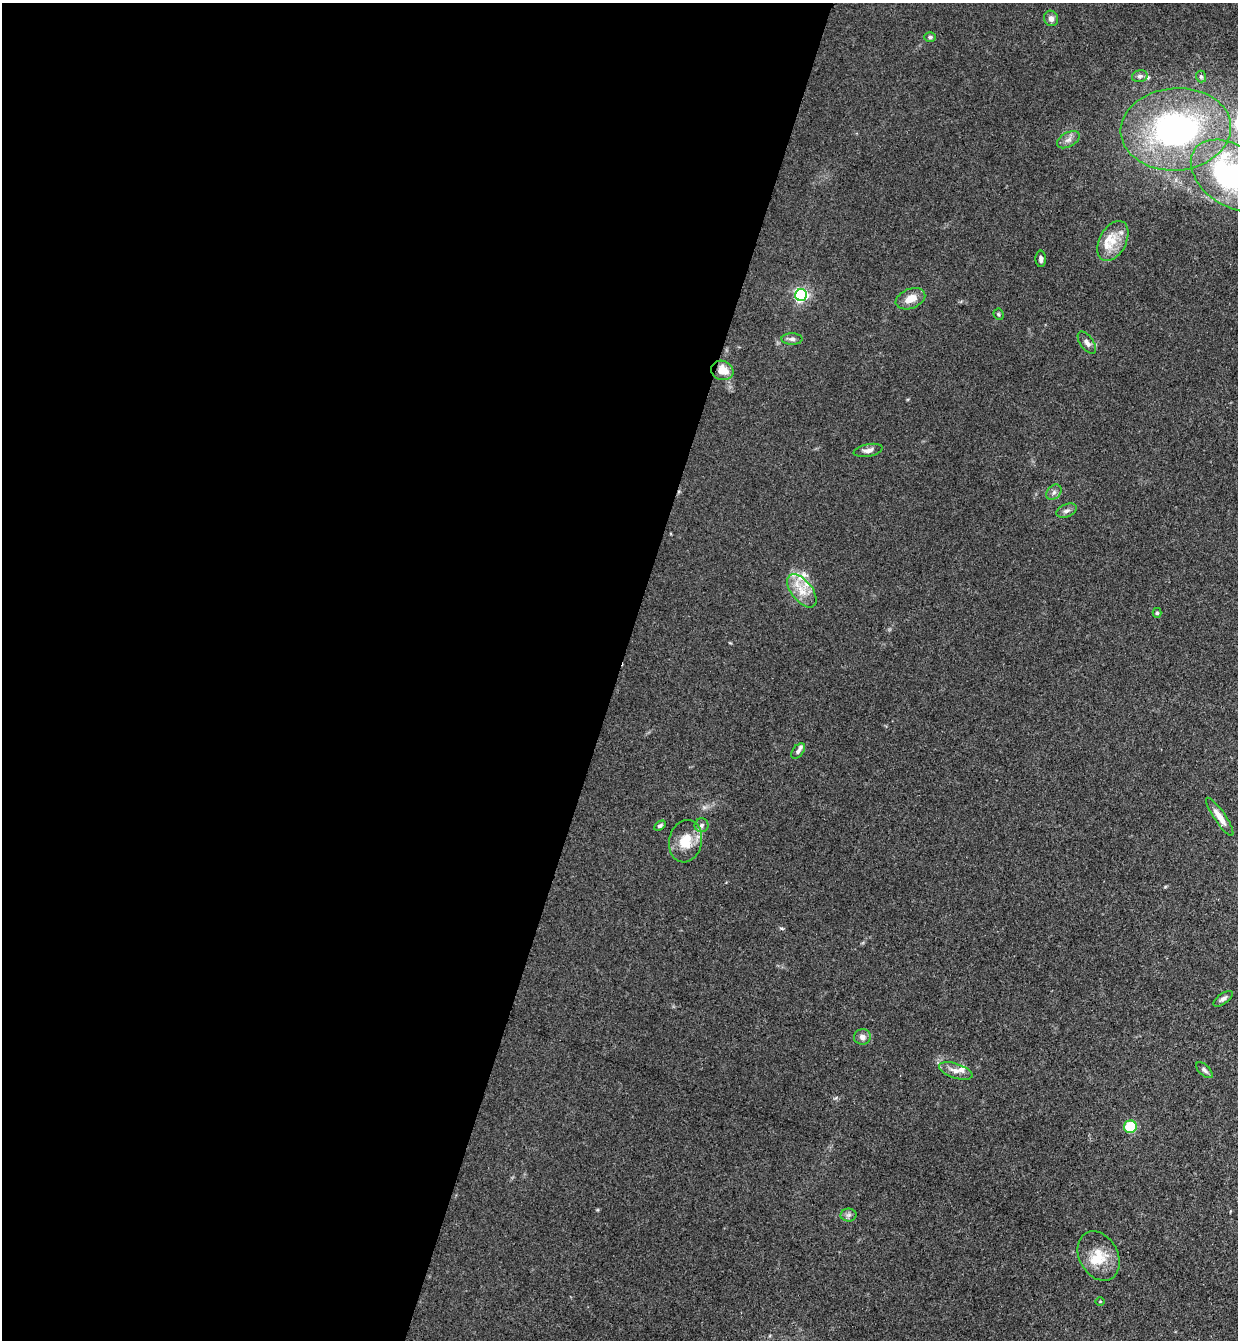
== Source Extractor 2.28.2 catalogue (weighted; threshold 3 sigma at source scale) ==
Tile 5 of 4 x 4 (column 1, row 2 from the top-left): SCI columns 189-1424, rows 2699-4036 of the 5447 x 5397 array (HDU 1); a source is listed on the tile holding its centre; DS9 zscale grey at full resolution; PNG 1240 x 1342 px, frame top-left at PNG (2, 3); each listed source drawn as its Kron ellipse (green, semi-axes under 4 px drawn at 4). Shown black and unused: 50% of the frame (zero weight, under 3 of 4 exposures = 5% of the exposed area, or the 3 px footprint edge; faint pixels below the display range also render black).
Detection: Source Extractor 2.28.2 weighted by HDU 2 'WHT'; one run over the whole footprint, this tile lists its part. Background 0.128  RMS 0.0077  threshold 0.0349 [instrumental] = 3 sigma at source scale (4.5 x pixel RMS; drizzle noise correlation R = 1.50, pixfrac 1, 0.05/0.05 arcsec/px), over >= 5 px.
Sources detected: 40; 7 inside a brighter listed object's ellipse — not listed separately; the other 33 listed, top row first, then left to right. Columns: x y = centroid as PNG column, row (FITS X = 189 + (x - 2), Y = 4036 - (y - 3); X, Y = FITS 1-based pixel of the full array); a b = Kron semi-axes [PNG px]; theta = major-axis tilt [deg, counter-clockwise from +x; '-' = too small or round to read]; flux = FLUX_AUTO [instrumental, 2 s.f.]
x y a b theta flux
1051 18 8 7 - 3.5
930 37 6 5 - 1.4
1140 76 8 6 14 2.2
1201 77 6 5 - 1.2
1176 129 55 41 4 220
1068 140 12 7 29 3.9
1232 176 45 30 -35 150
1113 241 22 13 62 15
1041 259 8 5 -88 2.3
801 295 6 6 - 160
910 299 15 9 23 9.4
999 314 6 5 - 1.2
792 339 10 5 -1 2.8
1087 343 13 6 -54 3.6
722 370 11 9 -19 11
868 450 14 6 11 4
1054 492 9 6 45 2.7
1067 511 11 6 23 2.8
802 591 19 10 -52 12
1157 613 5 4 - 1.3
798 751 9 5 51 2
1220 817 23 6 -55 8.4
702 825 7 7 - 2.3
660 826 6 4 31 1.6
686 841 21 16 78 17
1223 999 11 5 36 2.6
862 1037 8 7 - 3.8
1204 1070 10 5 -44 2.2
956 1071 17 7 -18 5.7
1130 1127 6 6 - 31
848 1215 8 6 1 2
1099 1256 26 19 -61 20
1100 1301 5 3 - 0.66
Overlapping masked pixels (flux is a lower limit): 1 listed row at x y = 722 370
Isophote crosses this tile's border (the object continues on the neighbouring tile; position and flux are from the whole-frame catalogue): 1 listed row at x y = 1232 176